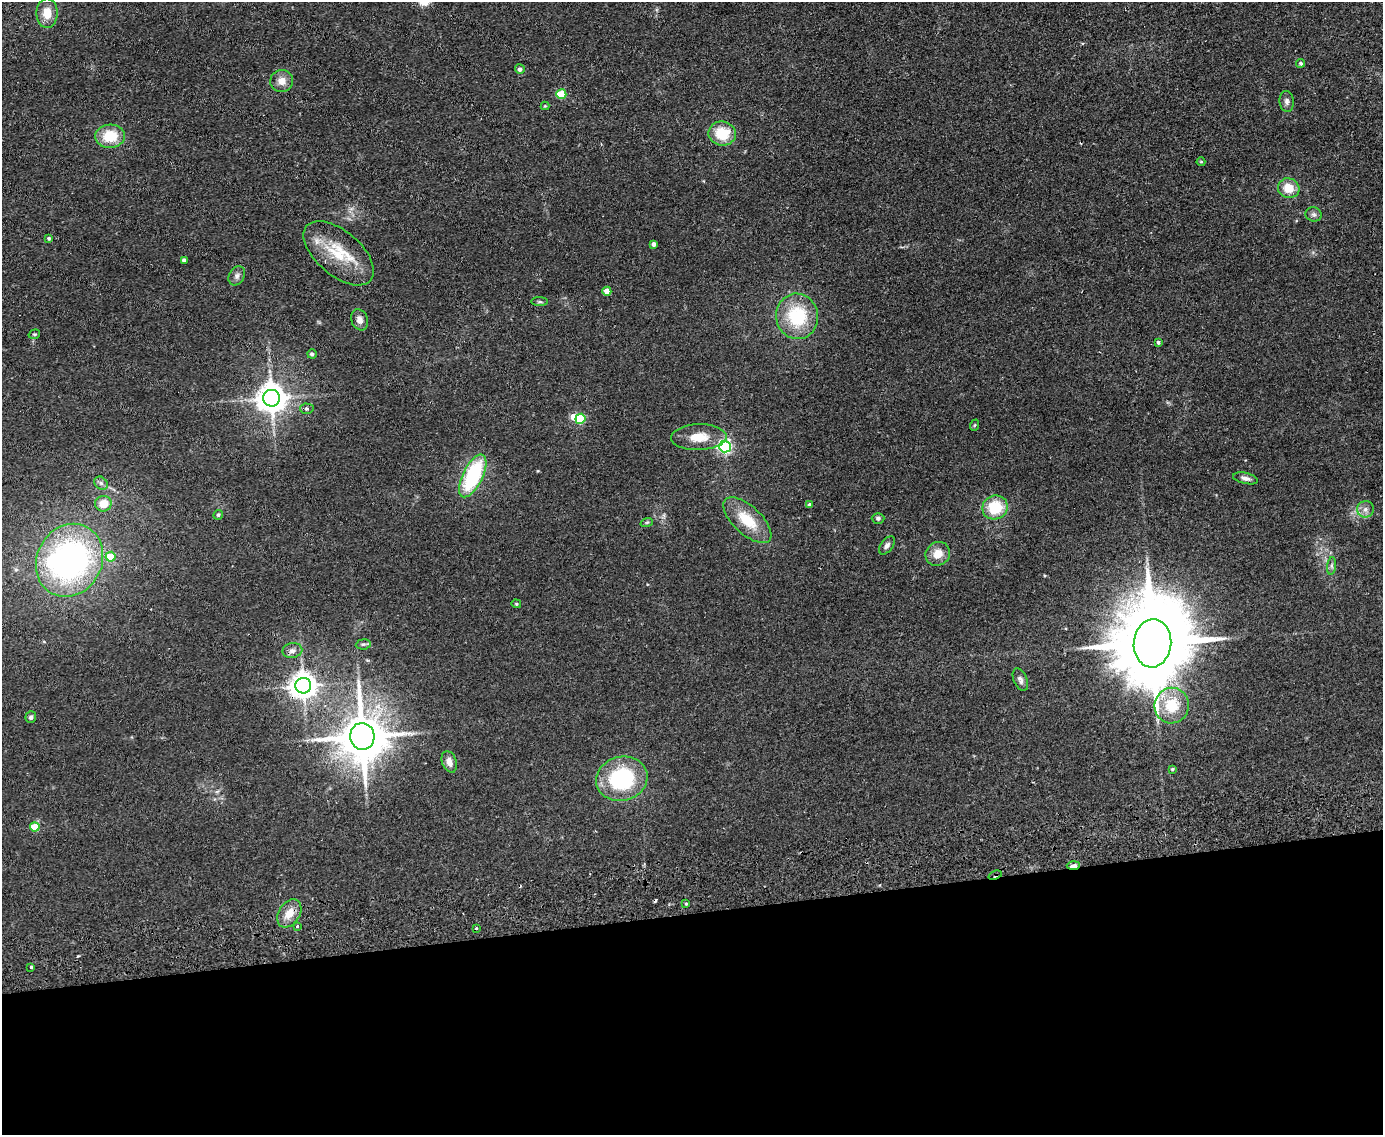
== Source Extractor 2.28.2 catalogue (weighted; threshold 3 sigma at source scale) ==
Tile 11 of 3 x 4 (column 2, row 4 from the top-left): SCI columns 1518-2898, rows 57-1189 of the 4520 x 4643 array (HDU 1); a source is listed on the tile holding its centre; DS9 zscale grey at full resolution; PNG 1385 x 1137 px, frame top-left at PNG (2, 2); each listed source drawn as its Kron ellipse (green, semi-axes under 4 px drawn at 4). Shown black and unused: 20% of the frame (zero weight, under 2 of 3 exposures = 3% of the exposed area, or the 3 px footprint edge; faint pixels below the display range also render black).
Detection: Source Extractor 2.28.2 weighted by HDU 2 'WHT'; one run over the whole footprint, this tile lists its part. Background 0.0804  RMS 0.0083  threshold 0.0372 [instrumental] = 3 sigma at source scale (4.5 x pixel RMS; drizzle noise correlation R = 1.50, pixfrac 1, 0.05/0.05 arcsec/px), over >= 5 px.
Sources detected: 71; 2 inside a brighter object's white glare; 3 cosmic-ray / hot-pixel residue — neither listed nor drawn; the other 66 listed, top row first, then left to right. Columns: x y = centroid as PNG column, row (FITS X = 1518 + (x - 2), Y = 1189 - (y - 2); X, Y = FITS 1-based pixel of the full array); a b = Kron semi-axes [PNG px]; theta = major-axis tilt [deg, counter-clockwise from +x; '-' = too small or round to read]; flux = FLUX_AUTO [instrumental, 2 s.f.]
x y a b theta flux
47 13 15 10 89 11
1301 63 4 4 - 1.4
520 69 5 4 - 2.4
282 81 11 11 - 6.8
561 94 5 5 - 32
1287 101 10 7 -85 2.9
545 106 4 4 - 0.72
722 133 14 12 -9 23
110 136 15 12 3 23
1201 162 4 4 - 0.79
1289 188 11 10 - 13
1314 214 8 7 - 2.5
49 238 4 4 - 1.5
654 244 4 4 - 3.1
339 253 42 22 -40 35
184 260 4 4 - 2.5
237 276 10 7 60 3.2
607 291 4 4 - 11
540 302 8 4 0 1.4
797 316 23 21 -81 46
359 320 11 8 -69 4.7
34 334 6 4 18 1
1158 342 3 3 - 2.7
312 354 5 4 - 1.8
272 398 8 8 - 1200
307 409 6 5 - 2.1
580 419 5 5 - 43
975 425 6 3 70 0.8
699 437 28 13 2 16
725 447 6 5 - 180
473 476 23 10 64 65
1245 478 13 5 -13 3.3
101 483 7 6 - 2.3
103 504 8 8 - 12
810 505 4 4 - 2.7
995 507 13 12 - 29
1365 509 8 8 - 3.9
218 515 5 4 - 1.4
878 518 6 5 - 1.8
747 520 30 14 -43 24
647 522 6 4 19 1
887 545 10 6 53 2.6
938 554 13 11 36 9.8
111 557 5 5 - 23
69 560 37 32 62 230
1332 566 9 4 82 2
516 604 5 4 - 0.97
1152 643 24 18 84 12000
363 644 7 5 7 1.6
292 651 10 7 11 3.7
1020 680 12 6 -67 3
303 686 8 7 - 890
1172 706 18 17 - 26
31 717 6 5 - 2
362 736 13 12 - 3800
449 762 11 7 -70 5.7
1172 769 4 3 - 1.2
622 779 26 22 16 70
35 827 5 4 - 18
1073 866 6 3 3 9.4
995 875 7 2 21 2.4
686 904 4 3 - 1
289 913 15 10 58 10
297 926 3 3 - 1.9
476 928 3 3 - 1.3
31 967 3 3 - 2.7
Overlapping masked pixels (flux is a lower limit): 3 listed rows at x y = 303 686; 1073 866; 995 875